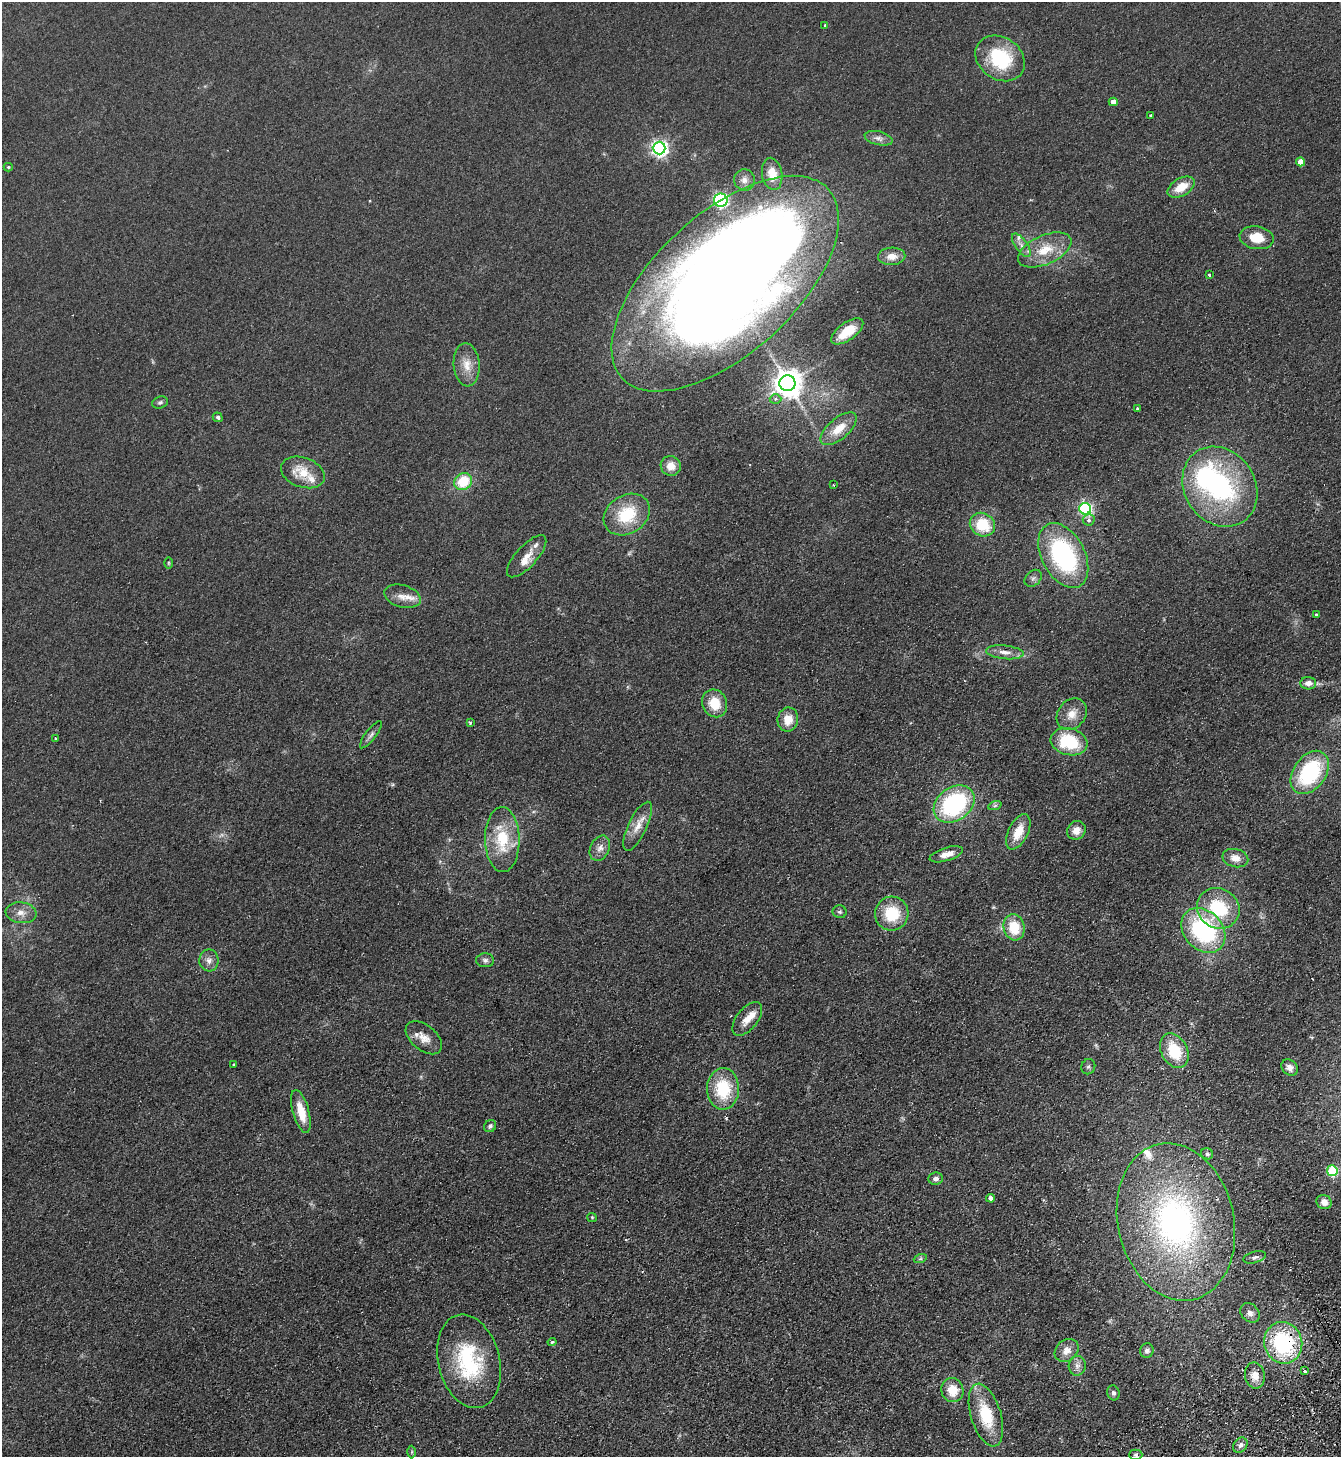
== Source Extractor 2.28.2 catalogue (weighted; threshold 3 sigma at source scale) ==
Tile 6 of 4 x 4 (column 2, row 2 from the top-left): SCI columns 1668-3006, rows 2961-4415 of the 5875 x 5919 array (HDU 1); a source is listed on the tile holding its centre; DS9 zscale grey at full resolution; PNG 1343 x 1459 px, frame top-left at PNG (2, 2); each listed source drawn as its Kron ellipse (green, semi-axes under 4 px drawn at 4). Shown black and unused: <1% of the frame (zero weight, under 2 of 3 exposures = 3% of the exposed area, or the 3 px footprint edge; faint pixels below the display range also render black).
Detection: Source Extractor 2.28.2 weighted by HDU 2 'WHT'; one run over the whole footprint, this tile lists its part. Background 0.0653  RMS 0.0095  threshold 0.0429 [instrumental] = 3 sigma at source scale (4.5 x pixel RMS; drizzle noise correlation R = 1.50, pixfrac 1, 0.05/0.05 arcsec/px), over >= 5 px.
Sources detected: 110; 2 inside a brighter object's white glare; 1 cosmic-ray / hot-pixel residue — neither listed nor drawn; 6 inside a brighter listed object's ellipse — not listed separately; the other 101 listed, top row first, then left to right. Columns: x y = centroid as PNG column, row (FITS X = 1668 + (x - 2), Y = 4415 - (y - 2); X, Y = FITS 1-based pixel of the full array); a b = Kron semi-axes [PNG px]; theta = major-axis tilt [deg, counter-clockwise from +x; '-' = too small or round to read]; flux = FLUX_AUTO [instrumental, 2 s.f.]
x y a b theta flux
825 25 3 3 - 1.2
1000 58 26 21 -35 61
1113 102 4 4 - 7.9
1150 115 3 3 - 1.1
879 138 14 6 -14 5
659 148 6 6 - 330
1301 162 4 4 - 12
8 167 4 4 - 1.1
772 174 16 10 -80 14
744 180 11 10 - 5.8
1181 187 15 8 30 16
721 200 6 6 - 160
1257 238 17 11 -9 21
1021 245 14 6 -54 5
1045 250 28 14 24 26
892 256 13 9 3 9.9
1209 275 3 3 - 2.1
725 284 140 70 43 2200
847 331 19 8 36 22
467 365 21 13 -86 14
787 383 8 8 - 1300
775 399 6 4 -1 2.7
160 402 8 6 16 2.2
1138 409 3 3 - 15
218 417 5 4 - 2.1
839 429 22 10 40 18
671 466 10 9 - 10
303 472 22 15 -19 22
463 482 9 8 - 30
833 485 3 2 - 0.7
1220 487 42 35 -56 140
1085 509 6 6 - 170
627 514 24 19 33 41
1089 520 6 5 - 2.9
982 525 13 11 -31 32
1063 555 35 21 -62 130
527 556 27 10 47 13
169 563 6 3 -90 1
1033 578 10 7 45 3.5
402 596 19 11 -16 10
1316 615 4 3 - 12
1005 652 19 7 -6 6.9
1308 683 8 6 -3 7.1
715 703 14 12 -68 21
1072 714 17 13 50 12
788 719 12 10 81 15
470 723 4 3 - 2.5
371 735 16 5 52 3.5
55 738 3 2 - 1.5
1069 742 19 13 -15 49
1310 772 24 16 54 86
954 804 22 16 36 120
995 805 7 4 20 1.7
638 826 27 9 64 13
1076 830 10 9 - 8.4
1018 832 19 10 64 18
502 840 32 17 -89 40
600 848 13 9 64 6.3
946 854 17 6 17 8.8
1235 858 13 9 -13 8.4
1218 908 22 20 -30 56
840 912 7 6 - 2.2
21 913 15 10 -8 8.5
892 914 17 16 - 34
1014 927 13 10 -76 28
1203 930 25 19 -47 110
209 960 11 9 89 5.4
485 960 9 7 -1 3.1
747 1019 20 10 51 12
424 1038 21 12 -39 11
1174 1051 18 13 -63 36
233 1064 3 3 - 2
1088 1067 8 7 - 2.5
1290 1067 9 7 -43 4.9
723 1089 21 16 -89 44
301 1111 22 8 -74 20
490 1126 6 5 - 2.7
1207 1154 6 5 - 2.1
1332 1171 5 5 - 75
936 1179 7 6 - 3.9
991 1198 4 4 - 5
1324 1202 8 7 - 7
592 1217 5 4 - 1.1
1176 1222 80 58 -77 290
1255 1257 11 5 16 3
920 1259 7 4 18 1.8
1250 1313 10 8 -45 4.9
552 1342 4 4 - 1.4
1283 1343 21 19 -72 97
1067 1350 13 10 41 8.6
1147 1350 7 7 - 3.8
469 1361 48 30 -76 83
1077 1366 10 8 86 4.8
1305 1371 3 3 - 3.5
1255 1375 13 10 -80 9
952 1390 12 11 - 18
1113 1393 7 6 - 2.7
986 1415 32 15 -73 40
1240 1445 8 6 48 3.2
412 1452 6 4 89 1.2
1136 1455 7 5 0 2.2
Overlapping masked pixels (flux is a lower limit): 2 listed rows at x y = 723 1089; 1283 1343